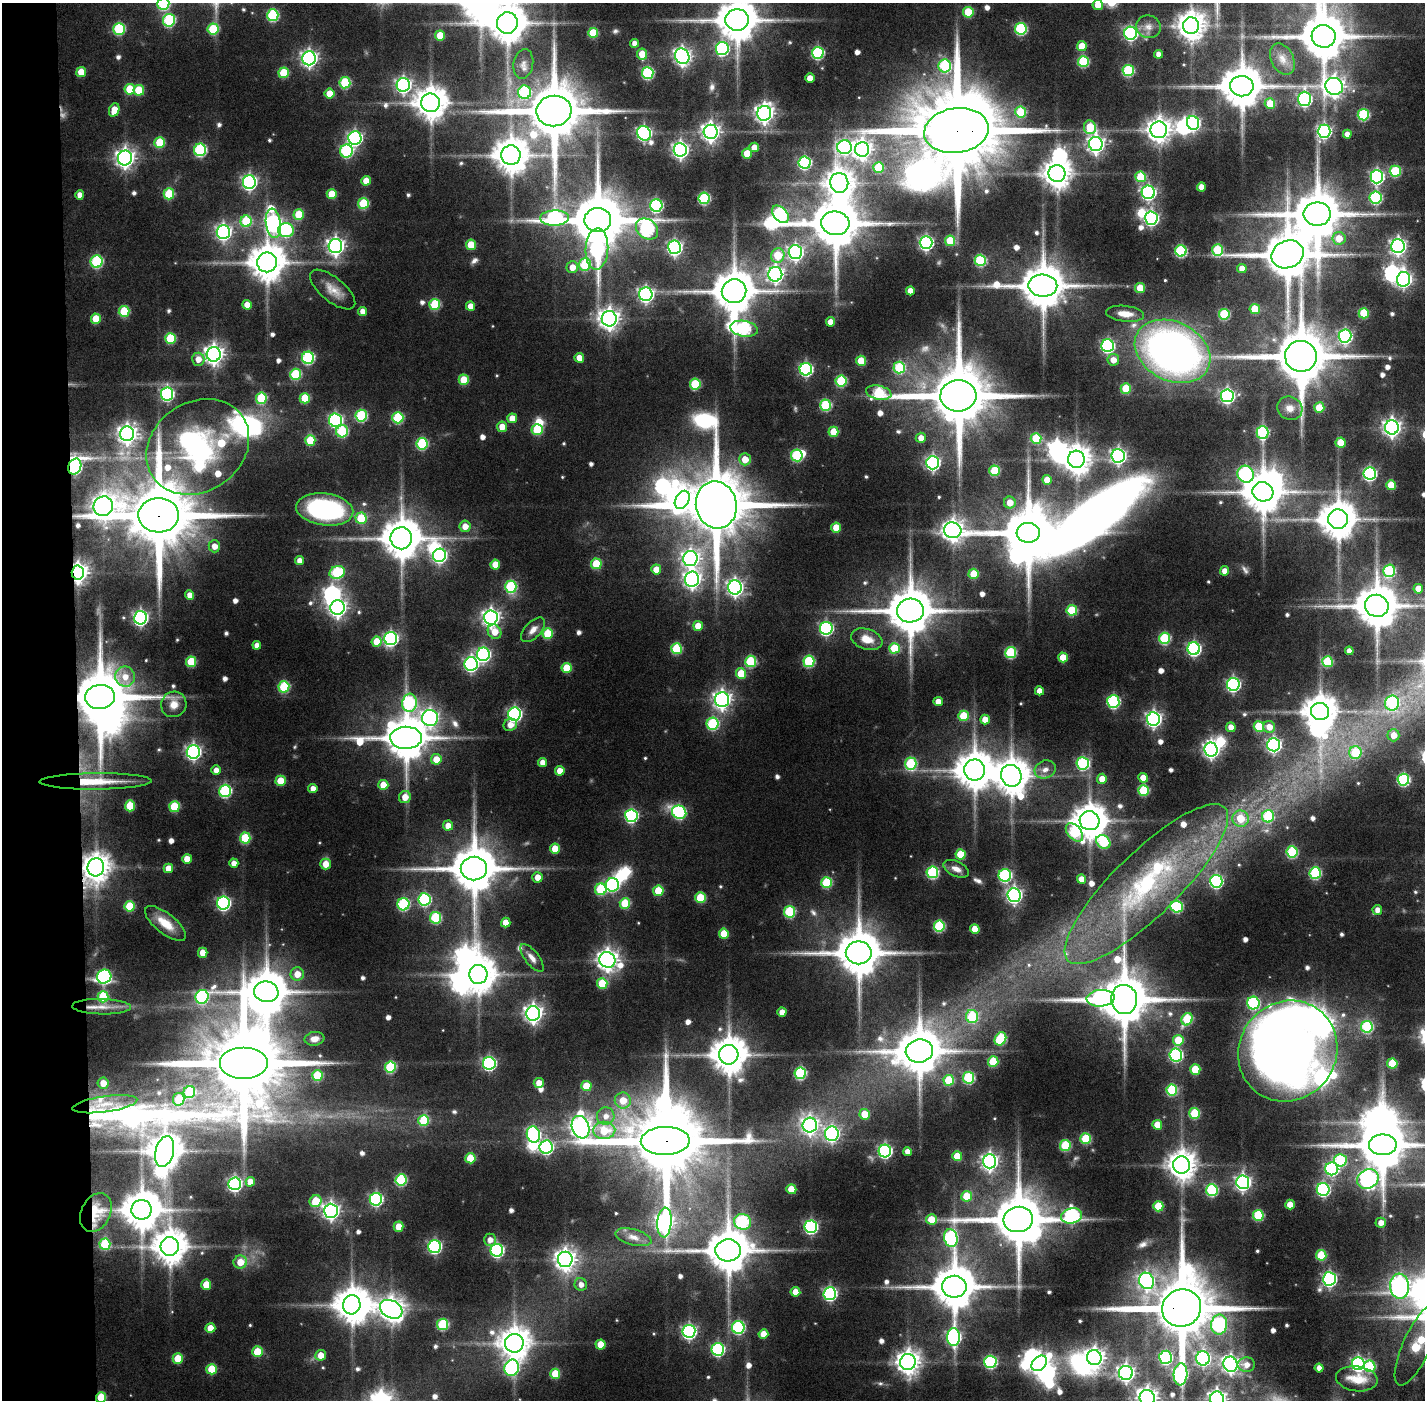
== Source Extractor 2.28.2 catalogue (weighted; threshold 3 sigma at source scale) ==
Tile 4 of 3 x 3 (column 1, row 2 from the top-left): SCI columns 2-1424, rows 1432-2829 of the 4270 x 4258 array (HDU 1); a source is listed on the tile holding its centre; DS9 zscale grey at full resolution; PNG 1427 x 1402 px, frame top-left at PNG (2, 3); each listed source drawn as its Kron ellipse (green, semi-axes under 4 px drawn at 4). Shown black and unused: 5% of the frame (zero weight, under 6 of 11 exposures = <1% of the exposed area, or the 3 px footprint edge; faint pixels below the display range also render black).
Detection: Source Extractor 2.28.2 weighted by HDU 2 'WHT'; one run over the whole footprint, this tile lists its part. Background 0.0915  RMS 0.0065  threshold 0.0265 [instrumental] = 3 sigma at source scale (4.09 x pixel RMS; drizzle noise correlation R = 1.36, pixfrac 0.8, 0.05/0.05 arcsec/px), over >= 5 px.
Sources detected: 675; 6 too faint to see at this stretch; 40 inside a brighter object's white glare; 1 long thin detection or spike segment (spike, bleed or trail) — neither listed nor drawn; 10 inside a brighter listed object's ellipse — not listed separately; of the other 618, all 500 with FLUX_AUTO >= 3.7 (the completeness limit of this list) listed and drawn (118 fainter detections not listed), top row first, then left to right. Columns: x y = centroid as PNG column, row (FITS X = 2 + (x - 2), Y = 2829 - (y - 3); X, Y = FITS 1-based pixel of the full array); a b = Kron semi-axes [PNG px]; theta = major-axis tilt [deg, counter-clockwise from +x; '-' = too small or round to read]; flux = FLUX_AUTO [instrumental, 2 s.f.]
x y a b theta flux
163 4 6 6 - 61
1098 5 5 5 - 8.4
968 12 5 5 - 23
273 15 6 5 - 51
169 20 6 6 - 56
737 20 12 11 - 2100
507 23 11 10 - 1600
1191 26 8 8 - 750
1148 27 12 11 - 4.9
119 29 6 5 - 46
213 29 5 5 - 28
1021 29 6 6 - 57
593 33 5 5 - 20
1131 33 6 6 - 100
440 35 5 5 - 12
1324 36 12 11 - 2600
634 43 4 4 - 4.3
1082 46 5 5 - 14
722 49 6 6 - 92
818 53 6 6 - 63
642 54 5 5 - 12
1158 54 4 4 - 3.8
682 56 8 7 - 240
309 58 7 6 - 210
1282 59 17 11 -63 6.5
1083 61 5 5 - 41
523 64 15 10 79 4.7
945 66 6 6 - 53
1128 70 5 5 - 51
81 72 5 5 - 10
284 73 5 5 - 23
648 73 6 6 - 59
810 78 5 4 - 6.8
345 83 6 5 - 37
403 85 7 6 - 170
1242 86 12 10 -1 2200
1334 86 9 8 - 380
130 89 5 5 - 20
139 90 5 5 - 18
525 92 6 6 - 47
329 94 5 5 - 10
1304 99 7 6 - 130
431 103 9 9 - 1100
1270 103 5 5 - 15
114 110 7 5 66 8.8
554 111 17 15 8 4900
1021 112 5 5 - 28
764 113 7 7 - 300
1363 115 6 5 - 48
1193 123 7 6 - 110
1090 127 7 6 - 23
1159 130 8 8 - 540
956 131 32 22 8 13000
1324 131 6 6 - 120
711 132 7 7 - 290
644 133 7 6 - 140
1347 134 4 4 - 4.6
355 138 7 6 - 140
160 143 5 5 - 23
1096 144 7 7 - 250
754 147 5 5 - 6.4
845 147 7 7 - 120
862 149 7 7 - 350
200 150 6 6 - 64
680 150 7 6 - 210
346 151 6 6 - 65
747 153 5 5 - 13
511 155 9 9 - 1200
125 158 7 7 - 310
805 163 6 6 - 72
878 168 5 5 - 24
1395 171 5 5 - 34
1057 173 8 8 - 800
1141 177 5 5 - 24
1377 177 6 6 - 120
366 181 5 5 - 7.7
249 182 7 6 - 160
839 183 10 9 - 730
1201 187 4 4 - 5.6
1148 192 7 6 - 130
169 194 5 5 - 29
332 194 5 5 - 14
80 195 4 4 - 4.3
1376 197 6 6 - 65
704 198 5 5 - 52
363 203 5 5 - 32
656 205 6 6 - 79
299 214 5 5 - 17
780 214 10 6 -48 85
1317 214 13 11 0 3100
555 218 14 7 2 99
1151 218 6 6 - 120
598 220 13 12 - 4200
246 221 5 5 - 31
273 223 15 7 -82 170
835 223 14 12 -6 3200
647 229 12 9 -38 92
286 230 8 7 - 61
223 232 7 6 - 160
1339 238 6 6 - 9.7
950 241 5 5 - 22
926 243 6 6 - 130
471 245 5 5 - 15
335 246 7 7 - 250
1398 246 7 6 - 200
675 247 6 6 - 150
597 249 21 11 87 110
1218 250 6 5 - 29
1181 251 6 5 - 52
795 252 7 7 - 180
1288 254 16 13 24 3000
778 255 7 6 - 19
980 260 6 5 - 48
97 262 6 6 - 58
267 262 10 10 - 1400
585 265 6 6 - 36
572 267 6 6 - 6.3
1242 268 5 4 - 5.6
775 274 7 7 - 210
1404 279 7 6 - 160
1043 286 14 11 -1 2400
1140 288 5 5 - 13
333 290 27 12 -39 8.9
734 291 12 12 - 2100
910 291 4 4 - 5.5
646 294 7 6 - 170
435 304 5 5 - 33
247 305 5 4 - 7.3
471 306 4 4 - 6.3
1255 309 5 5 - 16
124 311 5 5 - 28
363 311 4 4 - 5
1364 313 5 5 - 22
1125 314 19 8 -7 7.2
1224 314 5 5 - 37
96 319 5 5 - 14
609 319 7 7 - 390
830 322 4 4 - 5.2
744 329 14 8 -9 84
1345 336 6 6 - 120
170 338 5 5 - 26
1108 346 6 6 - 95
1172 351 40 29 -27 310
214 354 7 7 - 340
1301 356 16 15 - 4200
308 358 6 6 - 67
579 358 5 5 - 7.4
198 359 6 6 - 5.1
1113 360 6 6 - 5.1
861 361 5 5 - 14
899 368 6 5 - 40
806 369 6 6 - 96
295 374 5 5 - 35
464 380 5 5 - 15
841 381 5 5 - 36
695 384 5 5 - 30
1126 388 5 5 - 21
879 393 13 7 -12 46
167 394 6 6 - 100
958 396 18 15 4 5600
1227 396 6 6 - 140
261 398 6 5 - 38
305 398 5 5 - 19
825 405 5 5 - 42
1290 408 13 11 -25 5.4
1319 408 5 5 - 12
361 416 6 5 - 46
398 418 5 5 - 36
512 418 5 5 - 6.9
335 420 6 6 - 110
502 427 5 5 - 7.7
1392 427 7 7 - 250
537 430 5 5 - 26
342 431 6 6 - 41
833 432 5 5 - 15
1263 432 6 6 - 71
127 434 7 7 - 320
921 438 5 5 - 4.8
1036 439 5 5 - 27
310 440 5 5 - 21
1341 443 5 5 - 13
422 444 6 5 - 46
198 447 54 44 34 110
797 455 6 6 - 49
1118 456 7 7 - 170
745 459 6 5 - 8.4
1076 459 9 8 - 780
933 463 6 6 - 140
75 467 8 6 66 100
995 471 5 5 - 30
1370 473 6 6 - 100
1246 474 8 8 - 100
1047 480 5 4 - 8.5
1391 485 5 5 - 16
1263 492 10 9 - 1900
682 500 10 6 61 250
1010 503 6 6 - 6.5
716 505 24 20 -77 6700
103 506 10 9 - 470
325 509 29 16 -7 99
159 515 20 17 -1 7500
361 518 5 5 - 19
1338 519 10 10 - 1600
465 526 6 5 - 6
836 527 5 5 - 11
953 530 9 7 -10 430
1028 533 11 10 - 3500
401 538 11 11 - 1800
214 546 6 6 - 4.9
439 555 7 6 - 120
690 559 7 7 - 240
299 561 4 4 - 4.7
596 564 5 5 - 23
495 565 5 5 - 11
656 569 5 5 - 8.3
1224 571 5 4 - 4.5
1389 571 6 6 - 52
337 572 8 6 20 46
78 573 7 6 - 370
974 574 5 5 - 17
692 579 7 7 - 230
511 587 6 6 - 51
735 587 7 7 - 210
1418 589 5 5 - 8.5
190 595 4 4 - 5.4
1377 606 12 11 - 2200
337 608 7 7 - 260
1072 610 5 5 - 26
910 611 13 12 - 2600
491 617 7 7 - 250
140 618 7 6 - 160
698 626 5 5 - 9.4
826 628 6 6 - 100
533 630 15 8 46 4.5
495 632 7 6 - 8.1
548 634 5 5 - 23
391 638 6 6 - 130
1165 638 5 5 - 46
867 639 16 10 -18 9
377 642 5 5 - 12
257 645 4 4 - 4.3
894 648 5 5 - 20
676 649 5 5 - 32
1194 649 6 6 - 110
1349 651 4 4 - 4.1
1011 652 5 5 - 44
483 654 7 6 - 120
1063 657 5 5 - 11
751 661 5 5 - 39
809 661 5 5 - 46
191 662 5 5 - 24
1327 662 5 5 - 33
471 664 7 6 - 130
567 668 5 5 - 19
741 674 5 5 - 16
125 677 10 10 - 7.7
1233 684 6 6 - 120
284 687 5 5 - 39
1039 691 4 4 - 5.7
100 697 15 12 5 4200
722 700 7 7 - 260
938 702 4 4 - 6.1
1113 702 6 6 - 76
410 703 9 7 82 57
1392 703 7 7 - 46
174 704 13 12 - 7.3
1320 711 9 8 - 1200
514 714 6 6 - 130
964 716 5 5 - 21
430 718 8 8 - 180
985 719 5 5 - 7
1153 719 7 6 - 180
713 724 6 6 - 51
510 725 7 6 - 5.3
1259 726 5 5 - 24
1231 727 5 4 - 4.8
1269 727 6 6 - 6.4
1393 735 6 6 - 6.4
406 738 16 11 1 2300
1274 745 6 6 - 150
1211 750 7 6 - 210
193 752 7 6 - 160
1355 753 6 6 - 25
436 759 5 5 - 9.3
542 762 4 4 - 5
1083 763 6 6 - 72
911 764 6 5 - 42
1045 769 11 9 21 4.5
216 770 5 5 - 4.7
974 770 10 10 - 1500
560 771 5 4 - 7
1011 776 11 10 - 1400
1143 778 5 4 - 8.4
1102 779 5 5 - 7
1403 780 6 6 - 67
96 781 56 8 0 20
281 781 5 5 - 14
383 785 5 5 - 10
313 788 4 4 - 4.2
1144 790 5 5 - 32
225 791 6 6 - 67
405 797 6 6 - 6.1
130 806 5 5 - 16
174 807 5 5 - 27
679 812 7 6 - 80
631 816 6 6 - 87
1268 816 6 6 - 31
1241 819 8 8 - 13
1090 821 10 9 - 1200
448 826 5 5 - 5.8
1074 832 11 6 -49 49
245 838 5 5 - 28
1103 842 8 6 -39 42
555 849 5 5 - 12
1292 852 5 5 - 45
961 854 5 5 - 18
187 859 5 5 - 7.5
234 863 5 4 - 4.2
326 864 5 5 - 7.7
96 867 9 8 - 750
168 868 5 5 - 6.9
474 868 13 12 - 2800
956 869 13 7 -25 4.4
932 872 6 6 - 58
1315 873 6 5 - 54
1005 875 6 6 - 78
537 877 5 5 - 6.2
1082 879 5 4 - 7.5
1216 881 6 6 - 90
826 883 5 5 - 32
1146 884 109 32 44 130
612 885 6 6 - 82
601 889 6 6 - 38
658 891 5 5 - 18
1014 895 7 6 - 180
700 898 5 5 - 22
424 899 6 6 - 65
223 903 6 6 - 110
403 904 6 6 - 59
625 904 5 5 - 24
130 906 5 5 - 22
1177 907 6 6 - 47
1377 910 5 5 - 4
790 912 5 5 - 42
436 918 6 5 - 42
165 923 25 10 -38 12
506 923 5 4 - 7.4
939 926 5 5 - 44
975 929 5 5 - 10
724 934 5 5 - 14
203 953 5 4 - 7.2
859 953 13 11 0 2600
532 958 16 7 -52 4.3
607 960 8 7 - 420
297 974 6 6 - 6.8
478 974 9 9 - 1200
104 977 7 7 - 96
602 984 5 5 - 18
266 992 12 10 -8 2000
103 997 6 5 - 28
202 997 7 6 - 70
1101 998 14 8 4 160
1124 999 14 13 - 3400
1253 1003 6 6 - 68
102 1007 29 7 -1 9.5
782 1012 4 4 - 5.2
533 1013 7 7 - 290
972 1016 6 6 - 35
1187 1019 6 5 - 35
1367 1027 6 6 - 48
315 1039 10 7 8 4.5
1000 1039 7 5 59 41
1178 1040 5 5 - 16
919 1051 14 11 9 2300
1288 1051 52 48 53 580
729 1055 10 9 - 1400
1176 1055 6 6 - 96
993 1062 5 5 - 25
244 1063 24 16 0 9400
489 1063 6 6 - 100
1392 1063 5 5 - 25
390 1067 5 5 - 43
1195 1069 5 5 - 19
800 1073 6 5 - 55
317 1075 5 5 - 26
969 1078 6 5 - 49
949 1080 5 5 - 25
103 1083 6 5 - 6.2
539 1083 5 5 - 5.7
586 1086 5 5 - 15
1172 1090 5 5 - 38
189 1092 6 5 - 32
179 1099 6 6 - 20
623 1100 8 8 - 9.7
105 1104 33 8 8 12
1195 1113 5 5 - 27
865 1114 5 5 - 14
606 1116 9 8 - 4.9
424 1120 5 5 - 29
810 1125 7 7 - 210
1157 1125 5 5 - 9.3
581 1127 11 8 -71 410
604 1130 11 8 3 18
533 1134 8 6 -73 94
832 1134 7 7 - 140
1086 1138 5 5 - 29
665 1141 24 14 1 9300
1065 1145 5 5 - 33
1383 1145 14 10 1 2900
546 1147 6 6 - 100
165 1151 16 9 76 1100
885 1151 6 6 - 110
907 1152 4 4 - 4.4
957 1156 5 5 - 13
470 1158 5 5 - 17
1340 1160 6 6 - 47
990 1161 7 6 - 220
1182 1165 9 8 - 790
1332 1169 6 6 - 83
1368 1179 11 9 30 240
401 1180 6 5 - 43
250 1182 5 4 - 5.2
1243 1182 7 6 - 190
235 1184 6 6 - 130
791 1189 5 5 - 12
1323 1189 6 6 - 92
1212 1190 6 6 - 55
967 1196 5 5 - 15
376 1199 6 6 - 93
315 1201 6 5 - 18
1290 1205 5 4 - 8.6
1158 1206 5 5 - 21
141 1210 10 10 - 1600
331 1211 7 7 - 230
96 1212 20 14 63 13
1258 1215 5 5 - 37
1072 1216 10 7 13 100
931 1219 5 5 - 11
1018 1219 15 13 6 3600
664 1222 15 7 85 260
742 1222 9 8 - 60
1381 1223 5 5 - 4.1
398 1227 5 5 - 12
811 1227 6 6 - 100
633 1237 18 8 -15 5.5
951 1238 9 6 -78 89
490 1240 6 6 - 4.1
105 1244 6 5 - 26
434 1246 6 6 - 110
170 1247 9 9 - 1200
497 1250 6 6 - 97
728 1250 13 11 3 2200
1321 1255 5 5 - 24
565 1259 8 7 - 400
240 1262 7 6 - 9.4
1329 1279 6 6 - 130
1147 1281 8 7 - 140
581 1284 6 6 - 3.7
206 1285 5 5 - 13
1400 1286 12 9 -84 280
954 1287 12 11 - 2400
795 1292 5 5 - 8.2
830 1293 6 6 - 110
352 1305 10 8 74 1200
1182 1308 20 18 26 6200
391 1309 12 8 -29 550
443 1324 5 5 - 43
1219 1325 10 8 83 78
738 1327 6 6 - 73
210 1328 5 5 - 8.3
689 1331 6 6 - 150
763 1334 5 4 - 8.3
954 1337 9 6 88 140
514 1343 9 9 - 930
600 1344 5 5 - 11
1417 1344 45 14 65 54
718 1349 6 6 - 87
257 1352 5 5 - 19
321 1355 5 5 - 6.5
1166 1357 6 6 - 76
178 1358 5 5 - 16
1094 1358 7 7 - 340
1203 1358 7 7 - 130
908 1362 8 8 - 530
990 1362 6 6 - 72
1039 1363 9 6 41 240
1231 1364 7 7 - 250
1358 1364 6 6 - 120
1246 1365 9 7 1 4.8
1370 1366 6 5 - 36
512 1368 8 7 - 110
1319 1368 4 4 - 4.2
212 1369 5 5 - 19
1126 1373 7 7 - 230
555 1374 5 5 - 18
1180 1374 11 7 86 130
1357 1379 21 12 -7 10
101 1397 5 5 - 21
1147 1398 8 7 - 410
1217 1399 7 7 - 280
Overlapping masked pixels (flux is a lower limit): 11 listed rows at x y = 956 131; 75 467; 159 515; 78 573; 100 697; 96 781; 96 867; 665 1141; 96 1212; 1182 1308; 101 1397
Isophote crosses this tile's border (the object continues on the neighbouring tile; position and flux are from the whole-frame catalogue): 10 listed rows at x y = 163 4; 1098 5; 737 20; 507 23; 1324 36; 1383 1145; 1417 1344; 101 1397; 1147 1398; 1217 1399